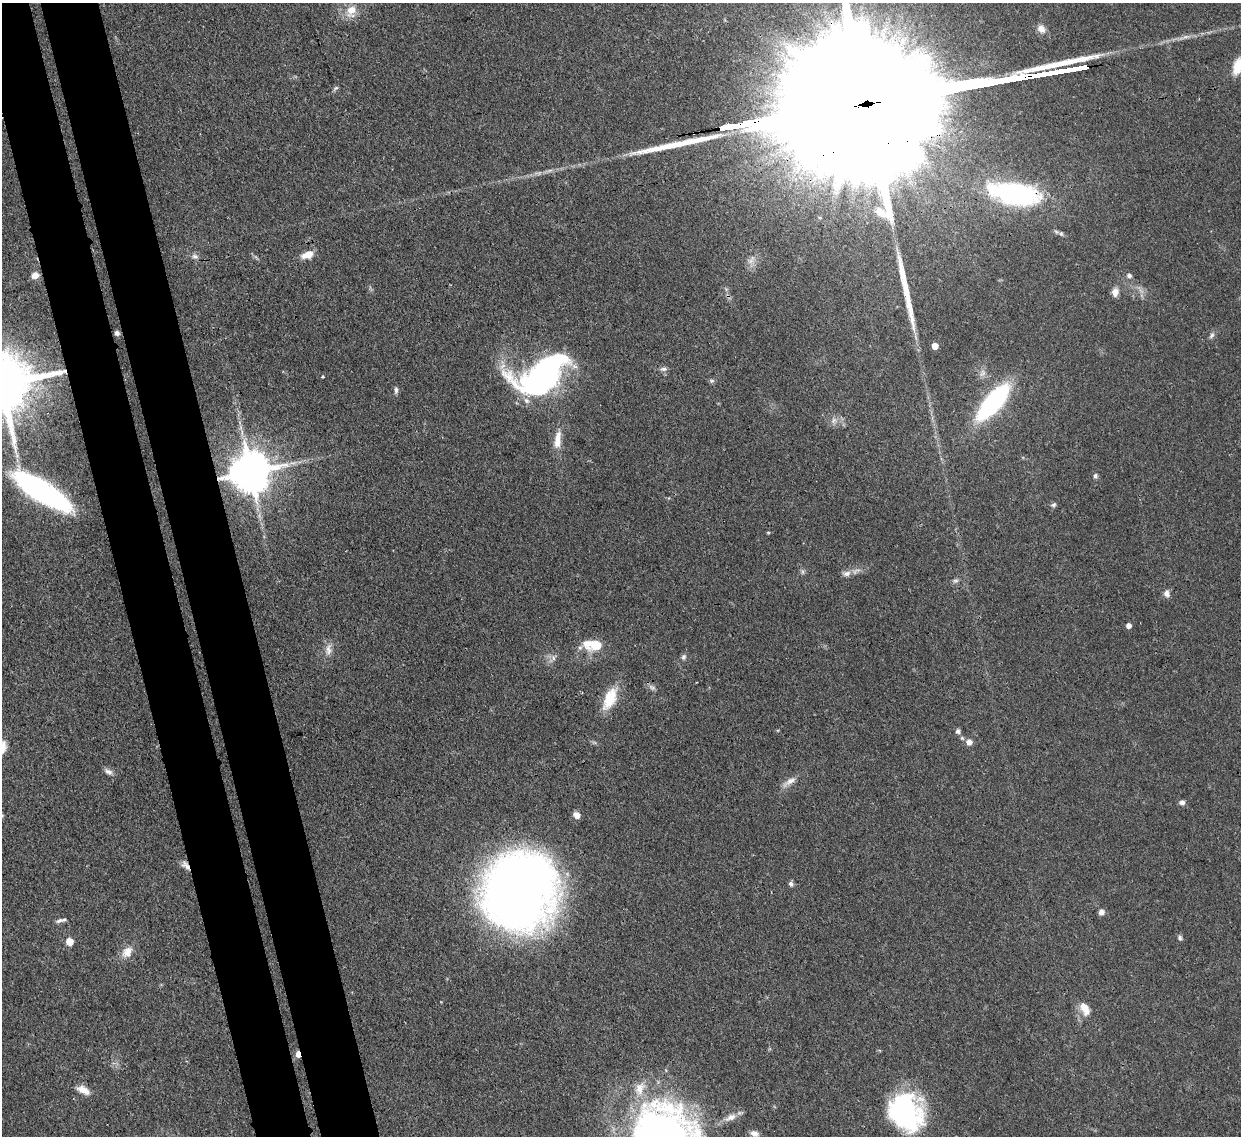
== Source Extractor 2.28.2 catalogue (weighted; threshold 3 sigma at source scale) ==
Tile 11 of 4 x 4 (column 3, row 3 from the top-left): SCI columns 2553-3791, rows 1353-2486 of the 5102 x 5088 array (HDU 1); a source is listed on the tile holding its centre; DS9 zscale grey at full resolution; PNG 1243 x 1138 px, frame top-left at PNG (2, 3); no overlay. Shown black and unused: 9% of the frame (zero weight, under 3 of 4 exposures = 9% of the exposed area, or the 3 px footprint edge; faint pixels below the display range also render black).
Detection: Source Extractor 2.28.2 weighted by HDU 2 'WHT'; one run over the whole footprint, this tile lists its part. Background 0.115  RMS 0.0049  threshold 0.022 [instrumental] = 3 sigma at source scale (4.5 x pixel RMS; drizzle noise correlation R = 1.50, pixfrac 1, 0.05/0.05 arcsec/px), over >= 5 px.
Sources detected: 70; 1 inside a brighter object's white glare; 2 long thin detections or spike segments (spike, bleed or trail) — not listed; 6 inside a brighter listed object's ellipse — not listed separately; the other 61 listed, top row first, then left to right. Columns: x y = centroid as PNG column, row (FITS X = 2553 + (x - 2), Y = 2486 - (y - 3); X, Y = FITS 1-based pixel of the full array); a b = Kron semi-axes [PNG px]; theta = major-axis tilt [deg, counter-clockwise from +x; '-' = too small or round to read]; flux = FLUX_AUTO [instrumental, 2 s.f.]
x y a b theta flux
351 10 16 12 71 7.9
1041 29 10 8 -52 3.7
1238 66 18 10 68 11
335 88 8 4 27 0.85
878 102 211 27 10 99000
1014 193 57 25 -10 82
1061 234 7 5 -69 1
307 254 15 8 21 5.6
195 256 10 6 -8 1.7
751 261 11 8 37 2.9
35 275 7 6 - 4.3
1129 276 6 5 - 1.4
1115 292 9 7 85 3.8
117 333 4 4 - 1.9
1212 335 10 5 56 1.4
935 346 5 5 - 6.2
664 369 9 6 4 1.6
982 373 11 8 61 2.4
542 375 42 24 34 170
323 377 4 4 - 0.58
712 381 6 5 - 0.97
396 390 9 5 87 1.3
993 402 38 14 49 79
834 421 9 7 69 2.2
558 440 24 9 83 6.9
250 472 12 11 - 1800
1095 476 6 6 - 1.1
42 491 49 14 -32 150
1053 505 7 5 32 1.1
768 533 4 4 - 0.55
847 574 12 7 16 2.7
956 581 7 6 - 1.3
1167 594 9 7 -75 2.3
1129 625 5 5 - 2.9
596 645 18 12 11 12
328 649 18 8 86 3.7
683 657 7 6 - 1.3
553 658 8 4 -82 1.3
652 687 9 5 -23 1.5
610 699 26 13 65 15
958 731 7 6 - 1.4
969 742 6 6 - 3.8
108 772 12 7 -30 2.1
790 781 19 7 34 3.9
1182 802 8 6 1 1.6
576 815 7 6 - 3.2
185 865 13 7 -47 2.8
791 884 6 6 - 1.5
519 893 66 60 72 470
1101 912 7 7 - 2
59 920 10 5 28 1.4
1180 938 8 5 -79 1.1
69 941 5 5 - 10
127 952 18 12 48 5.7
1085 1008 17 9 -63 6.3
298 1054 5 3 - 5.9
640 1088 21 13 69 9.3
83 1090 17 8 -26 4.9
905 1112 38 29 -57 85
730 1117 18 8 27 4.3
754 1134 11 7 -17 2.7
Overlapping masked pixels (flux is a lower limit): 5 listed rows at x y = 878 102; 1014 193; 250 472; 185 865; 298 1054
Isophote crosses this tile's border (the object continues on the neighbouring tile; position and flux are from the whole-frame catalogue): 2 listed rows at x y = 1238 66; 878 102